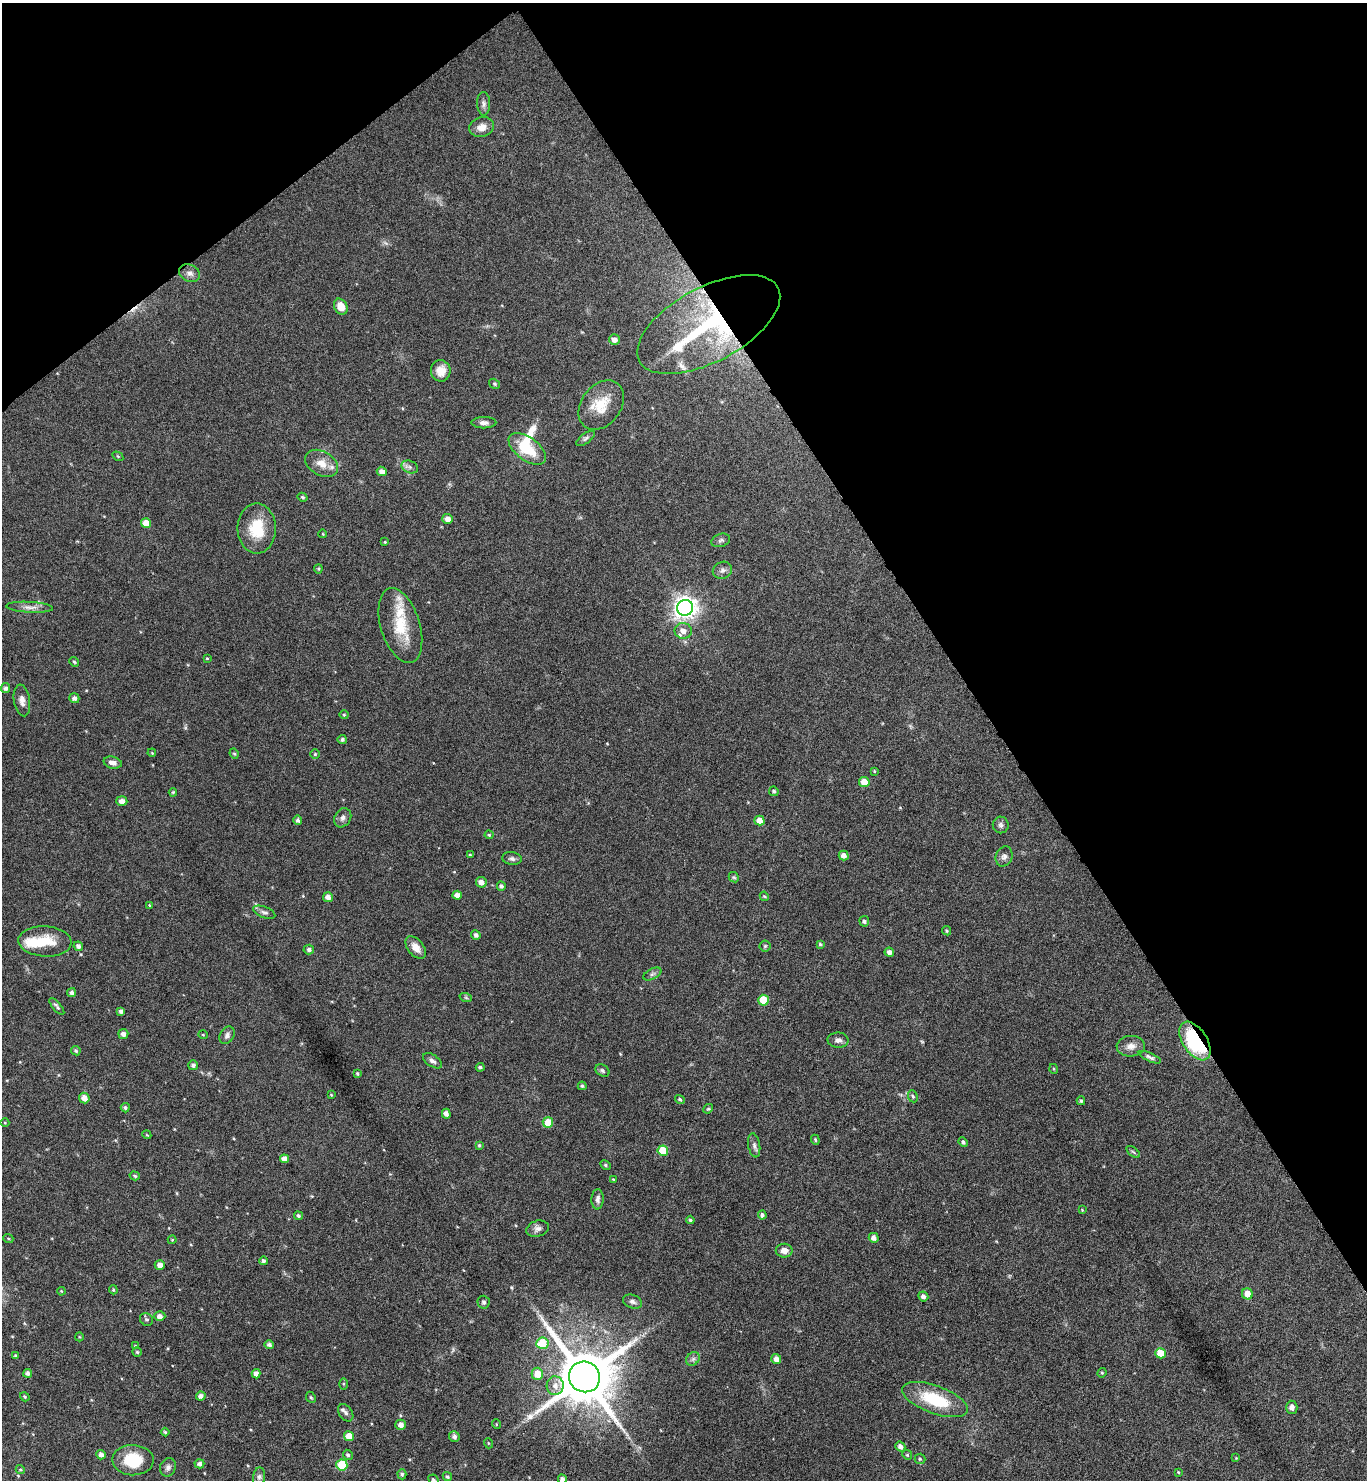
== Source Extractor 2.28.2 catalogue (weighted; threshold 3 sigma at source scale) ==
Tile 3 of 4 x 4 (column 3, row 1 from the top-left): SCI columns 2888-4252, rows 4441-5918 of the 5914 x 5919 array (HDU 1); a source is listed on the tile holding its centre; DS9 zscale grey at full resolution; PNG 1369 x 1482 px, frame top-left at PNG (2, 3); each listed source drawn as its Kron ellipse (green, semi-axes under 4 px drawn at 4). Shown black and unused: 32% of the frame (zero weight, under 4 of 8 exposures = <1% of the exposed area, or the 3 px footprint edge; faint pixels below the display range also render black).
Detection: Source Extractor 2.28.2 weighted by HDU 2 'WHT'; one run over the whole footprint, this tile lists its part. Background 0.0784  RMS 0.0045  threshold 0.0183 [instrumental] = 3 sigma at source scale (4.09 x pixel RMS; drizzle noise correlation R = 1.36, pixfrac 0.8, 0.05/0.05 arcsec/px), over >= 5 px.
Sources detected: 186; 1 too faint to see at this stretch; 1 inside a brighter object's white glare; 1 cosmic-ray / hot-pixel residue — neither listed nor drawn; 4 inside a brighter listed object's ellipse — not listed separately; the other 179 listed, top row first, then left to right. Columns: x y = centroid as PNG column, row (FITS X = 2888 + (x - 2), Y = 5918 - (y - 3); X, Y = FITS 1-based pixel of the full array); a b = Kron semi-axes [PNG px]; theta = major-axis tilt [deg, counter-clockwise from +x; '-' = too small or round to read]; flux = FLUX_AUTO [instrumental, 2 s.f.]
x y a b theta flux
484 104 12 6 -89 1.5
482 127 12 9 14 3.5
190 273 11 8 -24 2.1
341 307 8 6 -63 4.8
709 324 79 37 28 62
614 340 5 5 - 2.1
441 371 11 10 - 4.8
495 384 6 4 -32 0.6
601 405 27 20 53 11
484 423 12 6 0 1.8
586 438 11 5 37 1
527 449 22 11 -37 14
118 456 6 4 -31 0.47
322 463 17 12 -31 5
410 467 8 6 -20 1.4
382 471 5 4 - 2
302 497 5 4 - 0.71
448 519 5 5 - 2.5
146 523 5 5 - 4.2
257 528 25 19 89 13
323 534 4 2 - 0.29
721 540 10 6 19 1.1
385 542 4 3 - 0.4
318 569 4 4 - 0.47
722 570 10 8 25 1.7
30 607 23 5 -3 2.6
685 608 8 8 - 290
400 626 39 19 -73 15
683 631 8 8 - 2.9
207 658 3 3 - 0.38
74 662 5 4 - 0.54
5 688 5 5 - 1.2
74 698 5 5 - 1.4
22 700 16 8 -81 2.6
344 715 4 4 - 0.43
342 739 4 4 - 0.79
152 753 4 3 - 0.38
234 754 5 4 - 0.55
315 754 5 5 - 0.58
113 763 9 6 -13 2.2
874 771 3 3 - 0.37
864 782 5 5 - 5.2
774 791 5 4 - 0.74
173 792 4 4 - 0.43
122 801 5 5 - 2.2
343 818 10 8 59 1.7
298 820 5 4 - 1
759 820 5 5 - 4
1001 825 8 8 - 1.2
489 835 4 4 - 0.44
470 855 4 3 - 0.42
844 855 5 4 - 2.2
1004 856 10 8 65 1.8
512 859 10 6 -8 1.3
734 877 6 4 -42 0.61
481 882 5 5 - 2.5
501 886 4 4 - 0.94
457 895 5 4 - 2.1
764 896 5 3 - 0.41
328 897 5 5 - 2
150 905 4 3 - 0.46
264 912 11 5 -21 1.4
864 921 5 5 - 1
947 931 5 4 - 0.55
476 935 5 4 - 1.3
45 941 26 15 -4 11
820 944 4 4 - 0.52
78 946 5 4 - 1.3
765 946 5 5 - 0.61
416 948 13 8 -51 3.9
309 949 5 5 - 1.2
889 952 5 4 - 1.8
652 974 10 5 27 1.2
72 993 4 4 - 1.1
466 998 6 4 -19 0.58
763 1000 5 5 - 9.8
57 1006 10 3 -50 0.99
121 1011 4 3 - 1.1
123 1034 5 5 - 1.6
203 1035 5 3 - 0.35
227 1035 9 7 58 1.5
838 1040 10 7 -2 1.8
1195 1041 21 12 -57 36
1131 1046 14 10 3 3
76 1051 5 4 - 0.67
1150 1057 12 4 -24 1.2
432 1061 11 6 -34 1.5
193 1065 5 5 - 1.2
480 1067 4 3 - 0.74
1054 1069 5 3 - 0.4
602 1071 7 5 -34 0.88
357 1073 4 4 - 0.54
582 1086 4 4 - 0.59
331 1095 4 4 - 0.37
913 1096 6 4 -67 0.71
84 1098 5 5 - 3
680 1099 5 4 - 0.65
1081 1101 4 3 - 0.61
125 1108 5 4 - 0.78
708 1109 5 4 - 0.5
446 1114 5 4 - 1.6
548 1122 5 5 - 7.8
5 1123 4 3 - 0.36
147 1135 4 3 - 0.35
815 1140 5 4 - 0.61
963 1142 5 4 - 0.93
479 1145 4 3 - 0.57
754 1145 12 6 -81 1.5
663 1151 5 5 - 10
1133 1152 8 4 -37 0.71
284 1159 4 4 - 2.5
605 1165 5 4 - 0.66
135 1176 5 4 - 0.71
613 1179 3 3 - 0.29
598 1199 10 6 88 1.6
1082 1210 4 4 - 0.37
762 1215 4 4 - 1.2
298 1216 4 4 - 0.77
690 1220 4 3 - 0.54
538 1229 11 8 18 1.8
8 1238 5 3 - 0.43
874 1238 5 4 - 1.7
172 1240 4 4 - 0.38
784 1251 8 7 - 2.9
263 1261 4 4 - 0.97
160 1265 5 5 - 2.4
113 1290 4 3 - 0.54
61 1291 4 3 - 0.35
1247 1294 5 5 - 4.1
923 1296 5 4 - 1.4
484 1302 6 6 - 0.92
632 1302 10 6 -19 1.5
160 1316 5 5 - 1.9
146 1319 7 6 - 0.9
79 1337 4 4 - 0.41
542 1343 6 6 - 12
269 1345 5 4 - 1
135 1346 4 3 - 0.39
137 1352 4 4 - 0.6
1160 1353 5 5 - 6.3
16 1356 4 3 - 0.6
693 1359 7 6 - 1.3
776 1359 5 5 - 2.3
28 1373 4 4 - 1.1
1102 1373 5 4 - 0.5
256 1374 5 4 - 2
537 1374 6 5 - 6
585 1377 16 15 - 3200
343 1384 6 4 -89 0.5
555 1386 9 8 - 2.8
201 1396 5 4 - 1.7
25 1397 5 4 - 0.61
311 1397 6 4 -67 0.55
935 1399 35 14 -20 20
1292 1407 6 5 - 1.8
346 1413 9 6 -54 1.4
496 1424 5 3 - 0.31
401 1425 5 5 - 2.2
165 1432 4 4 - 0.56
349 1436 5 5 - 5.3
454 1436 5 5 - 1.3
488 1443 5 3 - 0.35
900 1447 5 4 - 1.7
101 1455 5 4 - 1.8
348 1455 5 4 - 0.81
907 1455 5 4 - 0.56
1236 1458 4 4 - 0.3
920 1459 5 5 - 0.69
133 1460 20 15 -2 14
199 1464 5 4 - 1.3
342 1465 5 5 - 15
168 1467 9 7 70 1.6
20 1470 5 4 - 0.5
1178 1472 4 4 - 0.39
402 1474 5 4 - 0.71
259 1477 9 6 80 1.3
447 1477 5 4 - 0.75
562 1479 4 4 - 1.7
433 1480 5 4 - 0.71
Overlapping masked pixels (flux is a lower limit): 2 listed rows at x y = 709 324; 1195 1041
Isophote crosses this tile's border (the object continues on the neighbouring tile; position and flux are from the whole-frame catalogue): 3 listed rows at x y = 133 1460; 562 1479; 433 1480